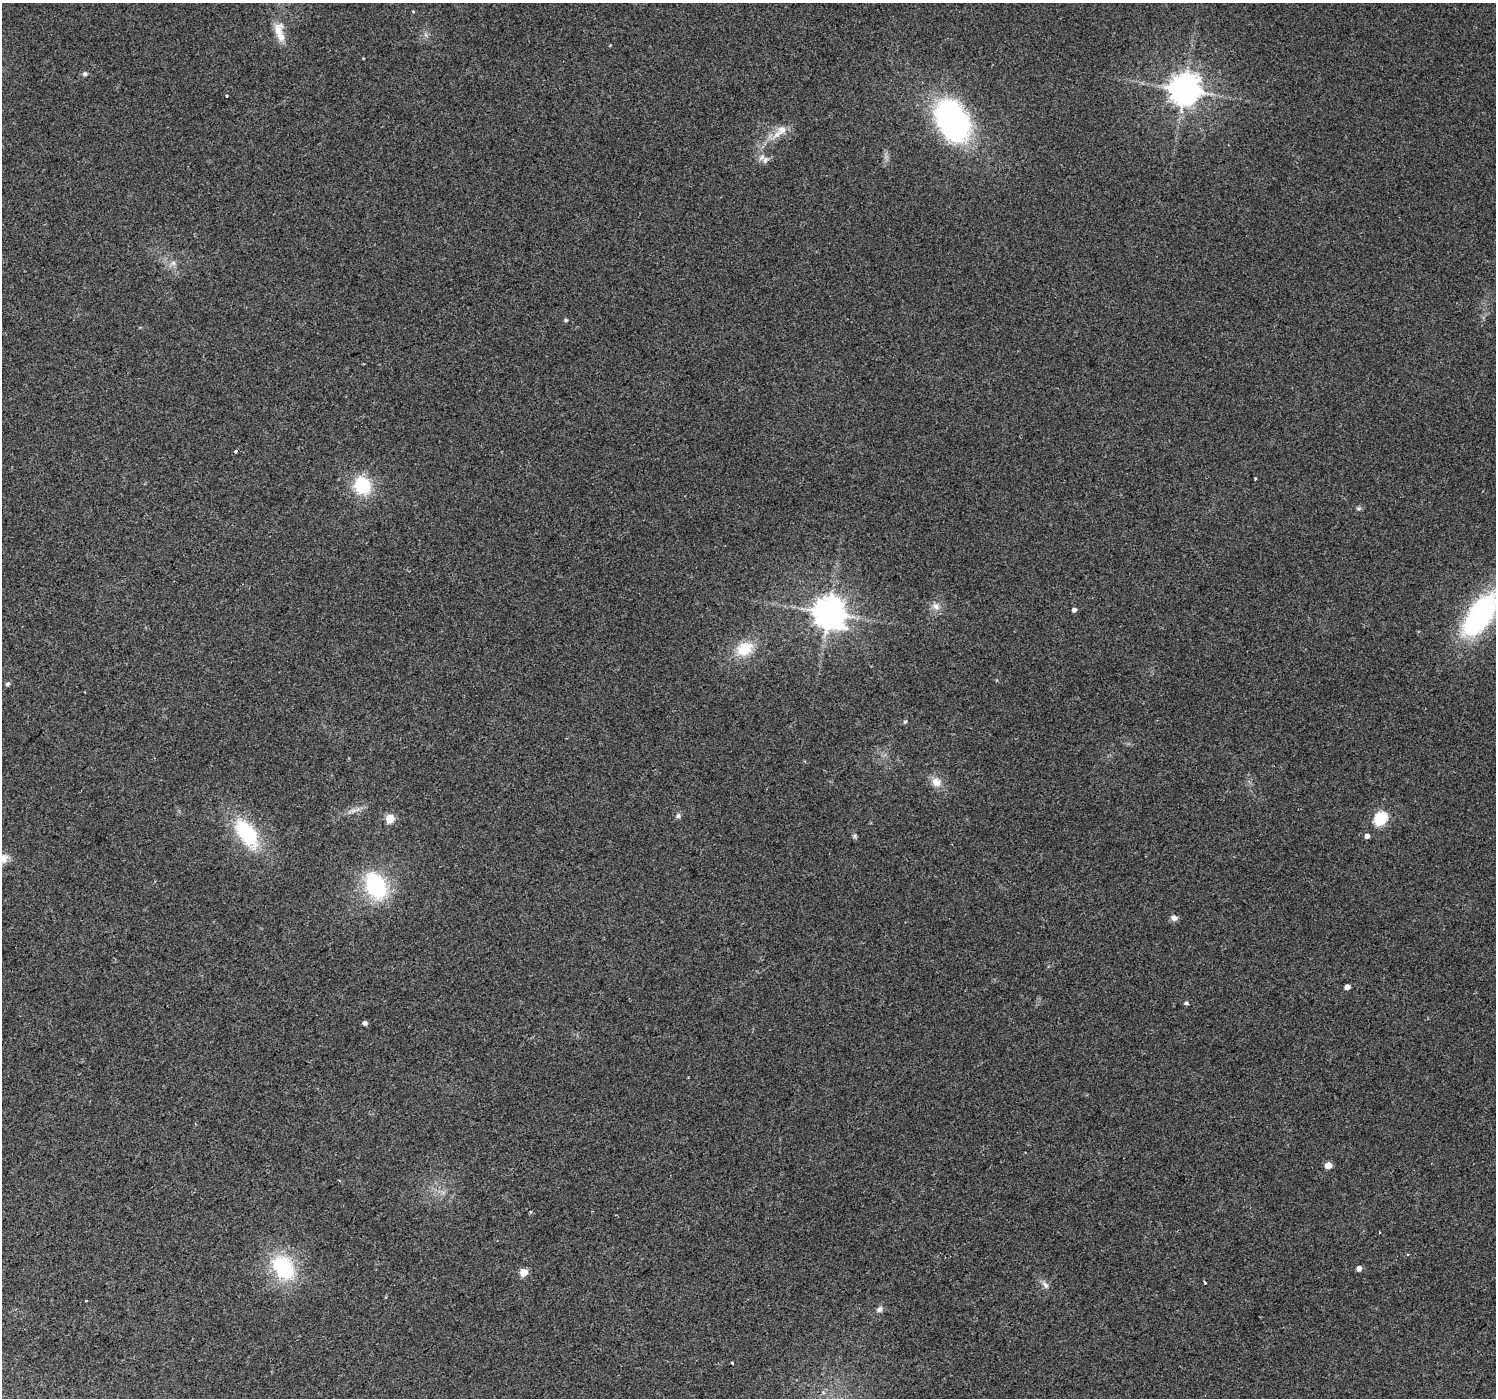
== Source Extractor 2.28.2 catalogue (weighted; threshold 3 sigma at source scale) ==
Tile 7 of 4 x 4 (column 3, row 2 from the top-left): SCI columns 2990-4483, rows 2991-4386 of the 5976 x 5916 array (HDU 1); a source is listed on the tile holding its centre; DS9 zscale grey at full resolution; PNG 1498 x 1400 px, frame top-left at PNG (2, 3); no overlay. Shown black and unused: <1% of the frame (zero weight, under 2 of 3 exposures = <1% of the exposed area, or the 3 px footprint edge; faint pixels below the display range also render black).
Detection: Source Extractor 2.28.2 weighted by HDU 2 'WHT'; one run over the whole footprint, this tile lists its part. Background 0.106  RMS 0.0086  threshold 0.0387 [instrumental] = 3 sigma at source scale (4.5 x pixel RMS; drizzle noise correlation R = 1.50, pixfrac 1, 0.0396/0.0396 arcsec/px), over >= 5 px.
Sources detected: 45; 1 inside a brighter object's white glare — not listed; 1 inside a brighter listed object's ellipse — not listed separately; the other 43 listed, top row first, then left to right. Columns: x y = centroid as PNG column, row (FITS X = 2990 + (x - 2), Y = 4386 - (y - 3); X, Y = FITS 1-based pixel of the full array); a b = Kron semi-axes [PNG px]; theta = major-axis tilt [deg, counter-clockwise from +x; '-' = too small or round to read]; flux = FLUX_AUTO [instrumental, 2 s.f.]
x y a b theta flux
413 11 5 3 - 0.64
280 36 23 12 -75 13
85 74 6 6 - 1.8
1184 89 9 9 - 1500
226 96 3 3 - 2.7
953 121 34 23 -60 230
777 134 18 8 39 9.3
765 160 10 8 57 4
173 263 7 7 - 2.9
566 320 5 4 - 1.2
236 451 3 3 - 2.9
1255 479 3 2 - 1.2
363 485 17 15 -56 42
1359 508 6 4 19 1.4
936 606 11 8 -42 5.1
1074 610 4 4 - 3.8
829 613 9 9 - 1500
1480 615 48 21 54 150
744 649 25 18 33 22
8 684 6 5 - 1.5
905 722 6 4 60 1.4
936 782 14 12 -28 8.5
353 810 7 5 1 2.7
678 815 7 6 - 2.1
1381 817 7 6 - 68
390 818 5 5 - 33
247 834 40 20 -56 60
855 836 7 4 89 1.6
1367 836 4 4 - 3.9
376 886 29 20 -65 73
1174 918 7 6 - 4.2
1347 987 4 4 - 5.8
1186 1003 4 4 - 1.8
365 1023 4 4 - 3.1
1328 1165 5 4 - 12
283 1268 26 18 -52 66
1359 1268 5 4 - 4.5
524 1272 5 5 - 21
1205 1283 4 2 - 1.6
1045 1285 12 6 -53 3.6
86 1301 3 3 - 5.5
879 1309 8 7 - 3
732 1363 3 3 - 1.6
Isophote crosses this tile's border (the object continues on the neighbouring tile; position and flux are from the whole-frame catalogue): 1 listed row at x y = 1480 615